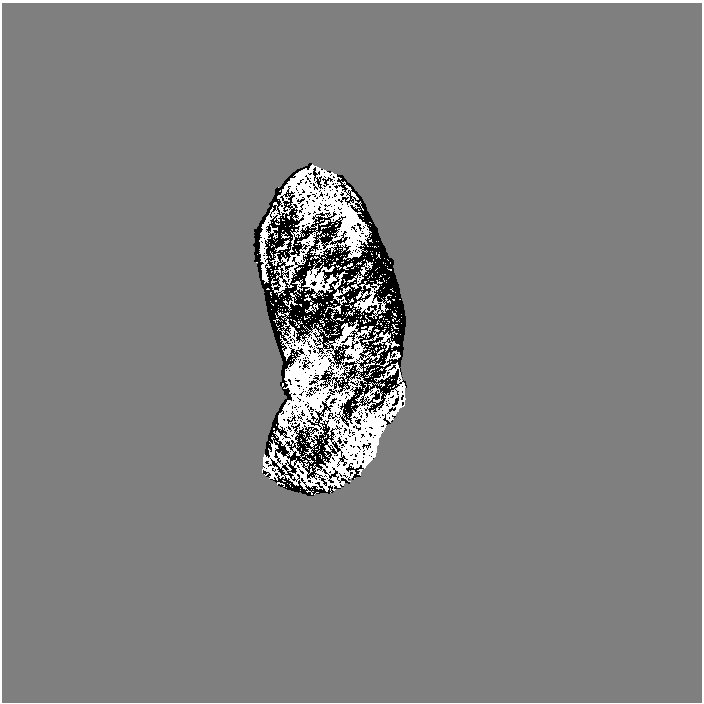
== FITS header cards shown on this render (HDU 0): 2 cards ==
NAXIS1  =                  700
NAXIS2  =                  700

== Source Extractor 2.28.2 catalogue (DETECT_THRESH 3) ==
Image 700 x 700 px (HDU 0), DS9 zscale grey, 1 PNG px = 1 image px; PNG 704 x 704 px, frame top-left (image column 1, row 700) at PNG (2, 3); no overlay
Background 0.843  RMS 0.009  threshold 0.027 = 3 sigma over >= 5 px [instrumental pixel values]
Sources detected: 46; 3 with non-positive FLUX_AUTO (blend fragments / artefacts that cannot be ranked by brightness) are not listed; the other 43 listed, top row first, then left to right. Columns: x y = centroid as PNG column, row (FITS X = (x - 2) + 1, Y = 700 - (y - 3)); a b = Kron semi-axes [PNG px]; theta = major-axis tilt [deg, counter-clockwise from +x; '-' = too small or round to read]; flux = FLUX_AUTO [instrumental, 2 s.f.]
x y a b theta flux
303 173 6 5 - 1.9
301 188 12 5 65 2.3
353 214 23 8 -55 4.7
307 218 11 7 65 3.1
348 220 19 14 -2 6.6
358 255 3 2 - 0.34
264 277 3 2 - 0.52
308 277 9 4 36 1
320 278 10 6 72 2.2
337 293 3 2 - 0.38
369 303 13 7 -31 2
345 332 13 7 -80 2.2
385 339 7 3 67 0.63
357 352 11 4 24 1.3
349 360 7 2 0 0.89
308 373 13 6 53 3.2
392 373 3 2 - 0.64
400 376 9 2 -75 1.4
296 383 6 4 18 0.85
404 393 5 2 - 0.67
400 394 9 3 83 1.2
391 395 6 3 19 0.84
339 397 10 6 24 1.9
394 397 14 4 58 2
404 399 5 3 - 1.1
378 400 4 2 - 0.57
404 405 4 2 - 0.79
397 410 15 4 63 1.2
392 418 4 2 - 0.87
383 429 18 14 -69 2.8
379 435 29 9 -74 8.9
377 440 7 5 -51 2.3
350 441 11 6 53 2.7
375 450 50 8 88 10
273 452 16 4 69 1.6
264 457 6 3 89 0.83
350 458 16 9 -60 4.6
284 461 7 4 -59 0.86
366 464 8 3 46 2
263 469 5 4 - 0.78
352 475 3 2 - 0.54
336 481 7 4 -70 0.8
326 488 3 2 - 0.63
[3 non-positive-flux detections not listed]